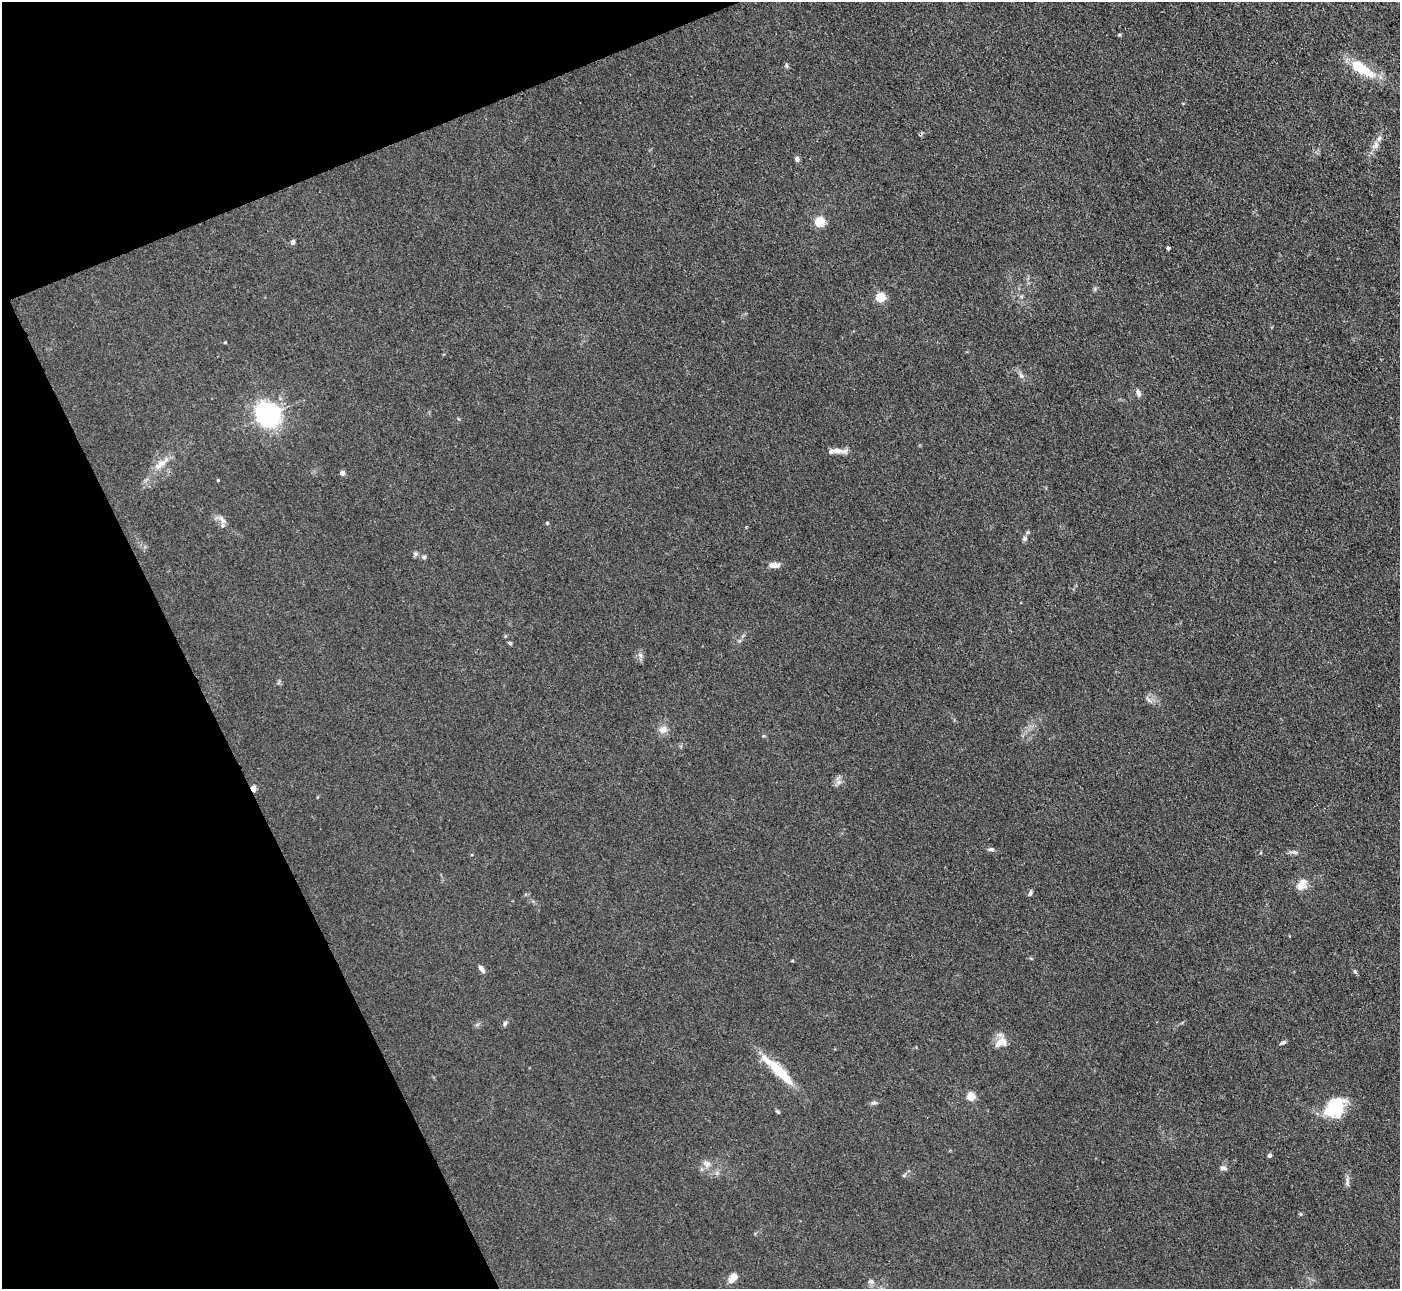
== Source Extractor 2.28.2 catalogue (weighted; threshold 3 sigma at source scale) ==
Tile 5 of 4 x 4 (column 1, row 2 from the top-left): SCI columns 3-1400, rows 2860-4146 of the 5599 x 5585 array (HDU 1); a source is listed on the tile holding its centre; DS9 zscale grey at full resolution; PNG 1402 x 1291 px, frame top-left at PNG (2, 2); no overlay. Shown black and unused: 20% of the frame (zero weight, under 3 of 4 exposures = <1% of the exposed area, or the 3 px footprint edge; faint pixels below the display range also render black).
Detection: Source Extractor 2.28.2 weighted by HDU 2 'WHT'; one run over the whole footprint, this tile lists its part. Background 0.0557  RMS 0.0059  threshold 0.0266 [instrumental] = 3 sigma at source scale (4.5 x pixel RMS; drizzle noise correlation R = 1.50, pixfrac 1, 0.05/0.05 arcsec/px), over >= 5 px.
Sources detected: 56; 1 cosmic-ray / hot-pixel residue — not listed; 3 inside a brighter listed object's ellipse — not listed separately; the other 52 listed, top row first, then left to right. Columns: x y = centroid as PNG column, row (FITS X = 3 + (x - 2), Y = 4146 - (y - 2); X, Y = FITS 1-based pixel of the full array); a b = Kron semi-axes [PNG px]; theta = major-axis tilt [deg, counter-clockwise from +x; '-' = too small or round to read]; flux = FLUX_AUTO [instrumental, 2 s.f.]
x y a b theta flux
1119 35 6 3 18 0.67
786 65 7 5 89 1.1
1361 68 28 9 -31 26
1375 145 12 7 51 3.3
797 159 7 6 - 1.6
820 222 5 5 - 33
293 242 4 4 - 2.8
1168 248 3 3 - 4.8
1095 289 6 4 72 0.84
880 297 5 5 - 30
225 342 3 3 - 0.58
1021 376 9 5 -62 1.9
1138 393 10 5 -75 2
268 415 9 8 - 280
836 451 26 6 -6 4.4
161 464 27 8 38 7.2
342 473 5 4 - 3
218 480 3 3 - 0.62
222 519 13 6 -49 3
547 523 4 4 - 0.71
746 527 3 3 - 0.76
1028 532 6 4 70 0.77
1025 538 7 6 - 1.4
415 554 7 5 -21 1.4
424 557 6 6 - 1
774 565 12 6 -4 4.2
510 643 5 4 - 1
640 655 8 4 -45 1.5
663 729 11 9 18 4.1
839 782 8 6 21 2.3
253 788 4 4 - 7.8
991 849 7 5 -9 1.5
1294 852 10 5 -7 1.8
1301 885 16 8 50 6.7
1030 893 7 4 74 1.3
481 969 9 5 -54 2.6
1355 971 6 4 -68 0.96
505 1023 7 5 60 1.3
1001 1042 19 11 29 6.1
1283 1042 8 4 30 1.3
778 1070 50 9 -43 23
971 1097 5 5 - 23
874 1103 8 5 -2 1.4
1334 1107 24 19 47 27
778 1112 6 4 -48 0.93
1269 1155 4 4 - 2.4
706 1163 12 7 -39 3.2
1223 1168 9 5 -12 1.5
1347 1181 14 5 88 2.2
1300 1214 6 3 -71 0.61
732 1278 14 8 50 4.1
871 1281 8 7 - 1.9
Overlapping masked pixels (flux is a lower limit): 1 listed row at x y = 253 788